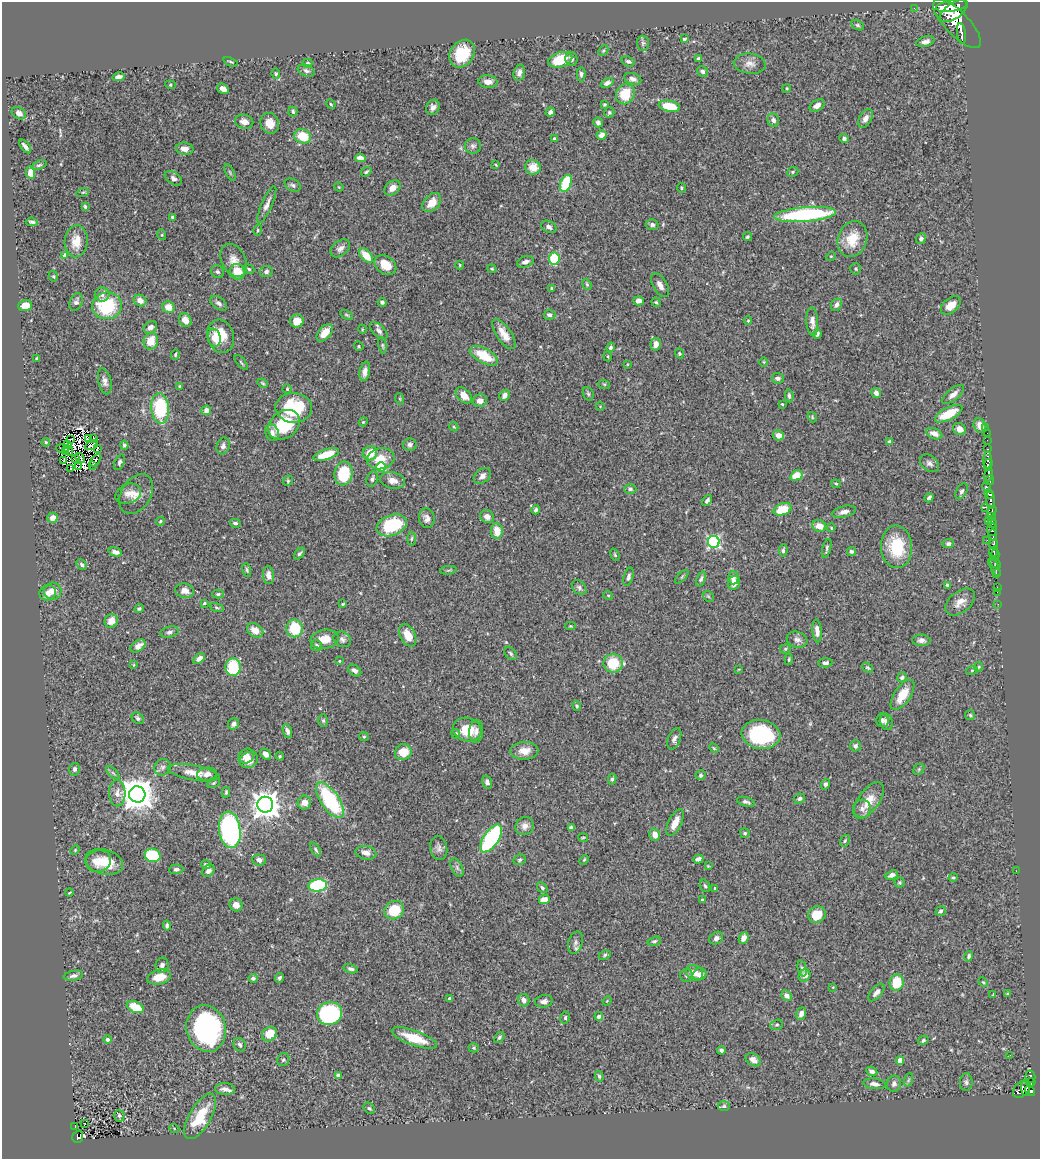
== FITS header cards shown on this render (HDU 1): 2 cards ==
NAXIS1  =                 1038
NAXIS2  =                 1157

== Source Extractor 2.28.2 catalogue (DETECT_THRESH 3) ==
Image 1038 x 1157 px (HDU 1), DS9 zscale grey, 1 PNG px = 1 image px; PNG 1042 x 1161 px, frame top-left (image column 1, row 1157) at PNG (2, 2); each listed source drawn as its Kron ellipse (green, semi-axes under 4 px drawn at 4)
Background 0.743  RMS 0.027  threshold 0.0796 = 3 sigma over >= 5 px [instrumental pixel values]
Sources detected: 470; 8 with non-positive FLUX_AUTO (blend fragments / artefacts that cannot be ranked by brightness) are neither listed nor drawn; the other 462 listed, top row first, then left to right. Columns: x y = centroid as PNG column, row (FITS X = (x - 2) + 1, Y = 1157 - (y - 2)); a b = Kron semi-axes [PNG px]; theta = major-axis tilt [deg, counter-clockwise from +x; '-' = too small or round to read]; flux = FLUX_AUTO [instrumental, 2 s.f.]
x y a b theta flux
952 6 15 5 9 3000
914 8 2 2 - 7.4
954 11 16 7 35 4300
957 24 32 12 -46 4600
857 25 7 4 -27 2.7
961 33 10 3 -83 780
684 39 3 3 - 2.4
925 42 9 5 16 6.8
643 43 7 6 - 4.6
603 51 6 4 45 2.9
462 54 15 11 56 53
699 58 4 3 - 3.4
571 59 7 6 - 4.9
560 60 12 7 16 54
628 61 7 5 -18 4.2
230 62 7 3 -23 2.3
308 63 5 4 - 2.9
750 64 16 10 -6 12
306 71 9 5 -22 5.1
703 71 6 5 - 4.2
519 73 8 5 77 7.9
276 74 5 4 - 2.5
581 74 7 4 87 4.2
118 77 6 4 10 6.6
633 79 9 5 -17 7
488 82 9 6 -4 13
607 83 7 4 23 6.7
170 85 5 4 - 2.4
787 88 4 3 - 1.6
223 89 6 4 -35 10
625 94 10 9 - 46
331 104 5 4 - 2
604 105 4 4 - 2.1
817 105 8 5 30 7.9
669 106 11 5 -11 55
433 107 8 6 63 7.4
293 112 5 4 - 3
550 112 5 4 - 4.8
609 112 5 5 - 2.8
19 113 7 5 -30 7.6
865 118 10 6 60 10
773 120 7 5 -66 7.7
244 122 9 7 -14 11
598 122 5 4 - 5.4
270 123 10 9 - 17
602 135 5 4 - 12
303 136 8 7 - 40
554 139 4 3 - 3.1
844 139 5 4 - 4
25 146 8 3 -52 5.5
473 146 8 8 - 5.2
185 149 9 6 -7 11
360 158 5 4 - 10
39 165 8 3 21 2.8
496 165 4 3 - 1.5
533 167 8 7 - 24
230 172 9 4 -63 2.9
366 172 5 3 - 2.8
793 172 6 4 23 2.6
31 173 6 4 -84 17
173 178 9 6 -35 6.1
566 183 9 5 70 75
293 185 8 6 -29 4.4
339 187 5 3 - 1.5
392 188 9 6 39 13
681 188 5 2 - 1.9
83 192 6 4 18 2.1
432 203 11 7 47 22
267 204 20 5 66 11
85 207 4 3 - 2.5
805 214 31 7 5 200
172 217 3 3 - 2.5
32 222 6 3 -5 3.4
652 225 6 5 - 4.2
549 227 8 5 -26 5.6
258 230 6 4 76 2.4
162 235 5 3 - 1.9
747 237 4 4 - 2.8
852 239 18 14 70 37
921 239 5 5 - 4.6
76 241 16 11 86 22
340 248 11 7 38 8.3
366 255 8 5 -46 36
65 256 4 4 - 15
831 256 5 3 - 1.5
554 258 6 5 - 67
234 260 17 12 -63 20
525 262 8 5 18 7.2
385 265 12 8 -37 27
460 265 4 4 - 1.7
249 269 6 4 -22 3.2
492 269 4 4 - 2.1
856 269 5 5 - 2.7
218 272 7 6 - 4.1
237 272 8 7 - 34
266 272 6 5 - 4.8
53 276 5 4 - 2.5
587 284 6 4 -68 2.6
660 285 13 7 -60 9.3
552 289 4 4 - 2.2
102 295 7 7 - 8.1
140 300 6 5 - 10
639 301 5 4 - 9.3
76 302 9 6 68 5.3
382 302 4 4 - 3.7
656 302 5 4 - 2.8
219 303 9 5 -38 5.7
25 305 7 5 19 24
836 305 6 5 - 5.8
951 305 12 7 42 22
107 306 15 13 7 100
168 307 6 6 - 19
347 315 7 3 -27 2.3
550 315 6 5 - 5.8
185 320 7 6 - 14
297 321 6 6 - 23
748 321 4 4 - 1.9
812 322 14 6 -87 10
150 327 7 5 32 7.4
362 329 4 3 - 1.3
379 331 11 6 -45 6.4
325 333 10 6 50 21
504 334 17 7 -56 20
817 334 5 4 - 4.5
221 336 17 13 -75 50
214 338 9 6 -81 15
151 341 8 7 - 30
656 344 6 5 - 10
359 346 5 4 - 2
382 346 8 4 -80 2.7
611 347 5 4 - 3.3
679 354 5 4 - 2.4
175 355 5 4 - 2.2
484 356 16 7 -29 48
608 356 5 2 - 1.8
37 358 4 4 - 2.2
241 362 9 3 -50 2.3
764 362 5 3 - 1.6
627 364 3 2 - 1.3
365 371 10 5 79 9.5
778 378 6 5 - 5.4
105 381 13 6 -77 7.8
263 383 5 3 - 2.2
604 384 6 4 -18 2.1
180 386 4 3 - 3.1
287 389 4 4 - 2
876 393 5 4 - 6.4
588 394 7 5 -68 3.1
464 395 9 6 -45 16
504 395 6 5 - 9.2
953 395 13 5 39 11
789 396 7 4 -85 3.9
400 399 6 3 -72 1.7
480 401 7 6 - 11
782 404 3 3 - 1.7
600 406 4 3 - 1.2
160 408 15 9 -85 130
294 408 18 15 -3 96
206 410 5 4 - 7.4
949 414 15 6 27 45
812 417 5 4 - 2.3
363 422 4 3 - 1.6
284 425 17 13 38 71
980 426 7 6 - 17
454 427 5 3 - 1.7
986 427 2 2 - 8
959 429 7 5 -33 11
272 433 8 6 -70 8.9
987 433 2 2 - 11
934 434 8 5 -21 12
779 435 5 5 - 12
94 438 3 2 - 1.7
88 439 3 2 - 1.2
70 440 3 2 - 2.5
987 440 2 2 - 19
46 442 4 3 - 2
890 442 4 4 - 9.3
67 444 4 2 - 1.5
410 444 7 6 - 5.6
91 445 7 3 24 0.86
124 445 4 3 - 3.2
223 446 8 6 69 5.9
98 448 4 2 - 2.9
62 449 6 3 -8 2.2
988 449 3 3 - 28
69 450 5 2 - 0.27
65 451 4 2 - 2
370 453 7 7 - 28
326 455 13 5 18 39
75 458 3 2 - 2.9
80 458 5 3 - 3.4
381 459 14 10 13 27
64 460 3 2 - 0.83
95 460 7 2 51 1.9
988 460 8 3 89 400
119 462 8 5 69 3.7
929 463 11 7 -39 6.9
988 465 6 4 77 940
79 466 4 2 - 0.19
92 466 3 2 - 1
381 467 5 5 - 94
70 468 3 2 - 2.1
343 474 12 9 82 74
989 475 7 4 78 740
482 476 9 6 36 8.1
796 476 6 5 - 31
372 479 8 6 71 5.1
392 480 13 8 -12 14
990 480 5 3 - 310
288 481 5 4 - 2.4
836 484 4 4 - 2.1
986 486 4 3 - 160
630 489 6 5 - 3.8
961 491 8 5 62 5
128 494 13 9 21 11
136 494 21 14 59 22
989 494 5 3 - 290
929 498 5 3 - 4.3
991 500 9 3 -84 510
707 501 6 4 54 5.1
985 507 3 2 - 120
783 509 9 6 18 44
536 510 4 3 - 3.9
992 511 6 4 55 400
844 512 12 5 14 8.7
487 517 7 6 - 9.2
992 517 3 3 - 59
53 518 5 5 - 11
427 518 10 7 -79 8.7
160 521 4 3 - 2
988 522 2 2 - 11
235 523 5 4 - 3.9
992 523 5 3 - 110
392 525 15 10 22 96
819 526 7 6 - 18
831 528 4 3 - 1.6
992 529 6 5 - 1500
497 531 8 6 -82 25
993 535 5 2 - 390
412 539 7 3 88 2.3
987 540 2 2 - 9.4
714 542 6 6 - 300
948 544 6 4 4 5.3
994 544 5 3 - 380
897 547 21 15 -87 70
827 548 10 3 76 3.5
783 550 6 3 82 4
851 551 4 4 - 3.5
994 551 5 3 - 370
115 552 7 4 -15 8.1
300 554 7 4 48 3.6
615 555 6 4 -70 2.2
995 555 6 4 71 560
995 563 7 3 -46 59
82 565 6 4 -47 3.6
994 567 10 3 -61 39
247 570 7 4 -77 2.7
448 570 8 3 5 2.7
996 573 3 2 - 73
268 575 9 5 -85 8.8
628 577 9 5 75 4.6
682 577 8 3 45 2.3
733 578 7 5 -90 7.4
701 579 8 4 68 3.8
734 583 7 6 - 9.7
947 585 4 3 - 3.6
997 587 2 2 - 7.1
579 588 8 6 -48 4.6
53 591 8 8 - 13
185 591 9 7 -11 12
997 592 2 2 - 8.4
48 593 8 7 - 14
218 594 5 4 - 2.7
608 595 5 3 - 1.8
708 596 6 4 -43 2.7
960 602 17 10 39 19
204 603 3 3 - 2.3
343 604 3 2 - 1.8
998 604 2 2 - 7.4
217 608 7 3 -19 2.7
139 609 5 4 - 3
111 621 7 6 - 20
570 626 5 4 - 1.8
295 628 9 8 - 73
255 630 9 6 -34 18
817 631 11 4 -85 9.7
169 632 9 5 12 4.7
408 635 12 7 -63 24
325 639 14 9 9 26
342 639 9 7 -31 5.9
797 640 10 7 -18 8.2
921 640 9 5 -2 6.9
316 645 5 5 - 3.5
138 646 8 5 35 14
785 649 5 4 - 2.5
511 653 7 5 -51 3.4
199 658 7 4 40 8.5
789 659 6 3 84 2
339 661 4 3 - 1.6
613 663 9 9 - 59
825 663 7 4 4 5.6
134 665 4 3 - 1.3
233 667 9 7 86 83
979 667 5 4 - 2.1
868 668 6 3 -37 2.3
739 669 4 2 - 1.3
355 670 7 5 -35 4.8
972 670 6 4 19 2.3
902 677 5 4 - 3.3
903 695 17 8 56 32
577 706 5 4 - 3.1
970 715 5 5 - 2.6
138 718 7 5 -39 3.6
323 720 6 4 89 2.6
882 720 7 6 - 5.4
886 722 8 6 -74 9.6
233 724 6 5 - 5.5
467 729 14 11 -19 35
287 731 7 4 -70 6.1
476 731 11 7 85 8.2
456 734 5 4 - 4.9
761 734 19 14 -8 140
364 737 5 4 - 2.5
674 739 11 6 69 6.9
855 746 5 5 - 4.7
714 748 5 4 - 2.1
524 751 14 9 3 20
403 752 8 8 - 30
266 754 6 4 -52 7.4
246 756 8 7 - 12
280 756 4 4 - 2.2
249 760 9 7 29 18
162 767 8 8 - 6.4
74 769 6 5 - 5.7
919 769 6 4 47 2.8
113 773 8 4 -45 3.1
194 773 26 7 -10 22
207 774 10 6 8 11
700 775 5 5 - 3.3
612 779 5 4 - 3.3
487 782 7 4 -72 6.1
213 783 7 4 28 2.5
826 784 5 4 - 5
226 792 5 3 - 2.8
117 793 13 8 -88 13
137 794 8 8 - 3600
799 799 6 5 - 4.5
330 800 20 9 -55 170
869 800 21 10 54 30
304 802 7 6 - 12
746 802 9 4 -17 4.7
265 805 8 8 - 2300
862 809 9 9 - 9.1
675 822 14 6 64 20
525 826 9 8 - 11
571 828 4 3 - 4.9
230 830 18 10 -82 370
745 833 5 4 - 2.8
655 835 6 5 - 16
583 837 5 3 - 1.9
491 838 16 7 56 190
845 841 6 4 68 2.7
439 848 12 8 -80 7.7
75 850 5 3 - 1.6
316 850 8 4 -57 3.3
366 853 10 6 -9 12
153 855 8 6 -14 92
698 859 5 4 - 5.3
259 860 7 5 -5 7.6
520 860 6 5 - 3.3
584 860 5 3 - 1.7
98 861 13 10 13 25
104 862 19 12 -15 50
206 865 5 3 - 3.6
708 866 4 4 - 1.4
457 868 10 5 -64 5
176 869 7 5 5 4.9
208 871 7 5 47 7.5
1016 871 2 2 - 2.6
892 875 6 4 22 6.3
953 877 4 4 - 2.3
899 883 5 5 - 3
318 885 9 6 5 150
705 886 6 4 -69 3
542 888 6 4 -50 3.4
715 888 4 3 - 3.3
69 893 4 2 - 1.4
544 900 5 4 - 19
702 900 3 3 - 2.6
236 905 7 6 - 12
394 910 10 9 - 60
941 911 5 4 - 3.5
817 915 9 8 - 33
167 925 5 4 - 4.2
716 938 7 5 35 5.8
744 938 6 4 64 8.4
654 941 7 4 16 3.1
575 943 11 7 74 7.4
605 955 6 4 28 2.9
969 956 5 3 - 3.6
162 965 8 6 80 7.4
802 968 8 4 -77 3.9
351 969 7 4 -15 4.6
694 973 9 7 -34 14
699 974 7 6 - 9.5
686 975 6 6 - 4
805 975 6 5 - 12
73 976 10 5 11 5.8
159 977 12 7 15 27
253 978 5 4 - 3.7
279 978 5 4 - 4.2
897 982 8 7 - 46
983 982 5 3 - 1.9
833 987 3 3 - 1.1
876 993 11 5 49 7.4
1008 994 4 3 - 2.5
993 995 4 3 - 1.5
787 996 6 5 - 8.6
450 999 4 3 - 3.9
524 1000 6 5 - 8.8
544 1001 9 6 8 7.1
607 1001 5 3 - 1.3
135 1007 9 5 -24 48
329 1014 13 11 20 270
801 1014 6 5 - 9.5
599 1016 4 4 - 5.8
565 1018 6 4 77 3.5
777 1025 6 5 - 3.2
206 1028 23 19 -75 310
269 1034 8 6 40 29
499 1037 6 4 51 3.3
414 1038 24 7 -19 47
107 1039 4 4 - 4.7
923 1040 5 4 - 3.6
240 1045 7 5 -60 4.5
474 1048 5 4 - 2.7
721 1050 4 3 - 4.4
1010 1055 4 2 - 4
283 1060 6 6 - 3.2
753 1060 8 6 -34 10
900 1060 4 4 - 21
872 1071 6 4 -26 6.1
338 1075 4 4 - 7.3
599 1076 5 4 - 2.4
1030 1076 6 5 - 210
908 1080 7 4 70 2.8
966 1082 9 6 89 4.9
1031 1082 5 4 - 100
874 1084 11 5 -7 8.6
894 1084 8 7 - 6.3
1025 1088 8 3 -85 220
225 1089 10 6 -4 9.4
1022 1089 10 7 45 470
1030 1091 5 4 - 420
724 1106 6 5 - 2.7
369 1108 6 5 - 3
119 1116 6 5 - 4.2
200 1116 25 10 60 72
84 1123 3 2 - 2.5
75 1126 3 2 - 12
174 1128 5 3 - 1.7
78 1137 6 5 - 130
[8 non-positive-flux detections neither listed nor drawn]